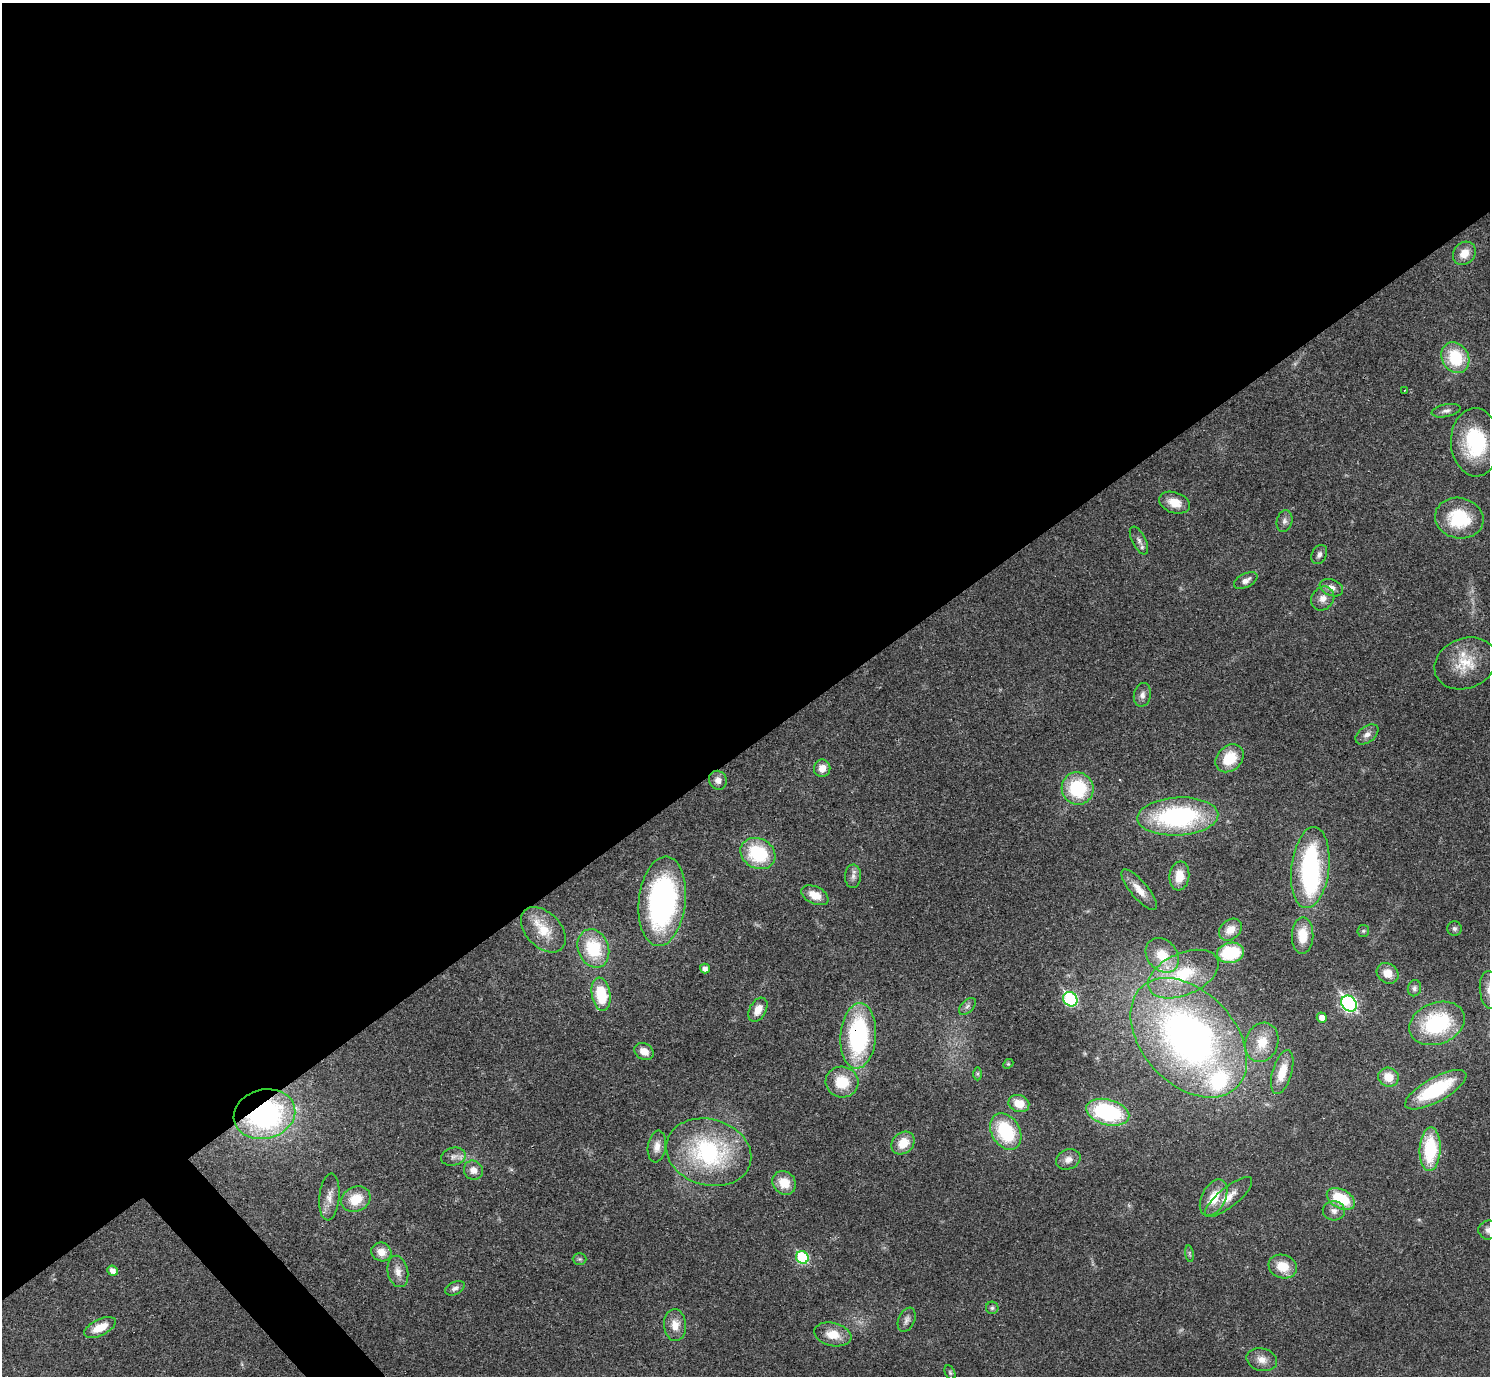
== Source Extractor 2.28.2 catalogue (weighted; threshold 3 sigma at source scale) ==
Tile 2 of 4 x 4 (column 2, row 1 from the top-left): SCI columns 1489-2976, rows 4281-5654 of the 5955 x 5951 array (HDU 1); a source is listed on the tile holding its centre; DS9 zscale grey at full resolution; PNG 1492 x 1378 px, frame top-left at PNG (2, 3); each listed source drawn as its Kron ellipse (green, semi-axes under 4 px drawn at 4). Shown black and unused: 55% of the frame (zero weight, under 3 of 4 exposures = <1% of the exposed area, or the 3 px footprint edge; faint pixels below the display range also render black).
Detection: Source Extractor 2.28.2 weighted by HDU 2 'WHT'; one run over the whole footprint, this tile lists its part. Background 0.0352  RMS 0.0026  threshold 0.0118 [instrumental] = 3 sigma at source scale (4.5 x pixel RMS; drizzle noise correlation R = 1.50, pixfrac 1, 0.05/0.05 arcsec/px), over >= 5 px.
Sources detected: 95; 1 inside a brighter object's white glare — neither listed nor drawn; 2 inside a brighter listed object's ellipse — not listed separately; the other 92 listed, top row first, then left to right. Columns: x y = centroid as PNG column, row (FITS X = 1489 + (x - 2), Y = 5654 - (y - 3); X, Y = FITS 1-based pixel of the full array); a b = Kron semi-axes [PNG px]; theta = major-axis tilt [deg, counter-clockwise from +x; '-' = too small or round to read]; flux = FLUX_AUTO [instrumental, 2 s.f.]
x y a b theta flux
1464 253 12 10 46 3.2
1455 358 16 13 -61 12
1405 390 3 2 - 0.18
1446 411 14 6 11 1.1
1475 442 34 24 -88 19
1175 503 16 10 -19 3.8
1459 518 24 20 -12 14
1284 521 11 7 77 1
1139 541 15 6 -62 1.2
1319 554 10 7 63 0.97
1246 580 13 6 27 1.4
1331 588 12 8 -22 1.6
1323 599 13 11 48 2.2
1465 663 32 25 22 8.3
1142 695 12 8 77 1.3
1367 734 13 8 37 1.4
1230 758 15 12 45 7.5
822 768 9 8 - 2.6
718 780 10 8 -61 1.5
1078 788 16 16 - 15
1178 816 40 19 3 40
758 854 18 15 -29 15
1310 868 41 19 83 36
853 876 11 8 87 1.2
1179 876 14 10 83 4.3
1139 890 25 8 -49 3.4
815 895 14 8 -25 3.7
662 901 45 23 84 57
1454 928 7 7 - 0.68
543 930 26 17 -46 6.6
1230 930 13 9 41 2.7
1363 931 6 5 - 0.43
1303 936 18 10 88 5.2
593 948 20 15 -69 12
1230 953 13 10 8 13
1162 955 19 15 -49 6.5
705 968 5 5 - 1.2
1388 973 11 9 -35 2.9
1183 974 37 21 24 14
1414 988 8 6 75 0.7
1489 990 19 9 -85 2.9
601 994 17 9 -80 9.7
1070 999 8 6 -49 30
1349 1004 9 7 -50 56
967 1006 10 6 45 0.86
758 1010 13 8 61 2.8
1322 1017 5 5 - 1.7
1437 1023 29 20 21 21
858 1036 33 18 86 36
1189 1038 69 46 -47 130
1262 1042 20 16 71 6
644 1052 10 8 -31 2.6
1008 1064 5 4 - 0.33
1282 1072 23 9 74 5.3
978 1074 6 4 -89 0.42
1388 1077 10 9 - 3.9
842 1082 16 15 - 7.5
1436 1090 34 12 29 17
1019 1104 10 8 -19 4
1108 1112 22 12 -14 26
264 1114 31 24 14 51
1006 1132 19 14 -60 16
903 1143 13 10 42 4.7
657 1146 16 9 81 2.3
1430 1149 22 10 87 16
709 1152 43 33 -16 34
453 1157 12 9 14 1.4
1068 1159 12 10 22 1.8
473 1170 10 9 - 1.9
784 1183 12 11 - 4.8
329 1197 23 10 84 2.8
1228 1197 29 9 39 3.9
1214 1198 19 12 62 5.6
356 1199 15 12 27 6.1
1341 1199 15 9 -29 11
1334 1211 11 9 -4 1.5
1488 1230 10 9 - 1.3
381 1252 10 9 - 2.7
1189 1254 8 4 -82 0.41
802 1257 7 6 - 19
580 1259 7 5 -1 0.53
1283 1266 14 11 -18 4.9
112 1271 5 5 - 1.6
398 1271 16 10 -78 2.2
455 1288 10 6 27 0.96
992 1308 6 6 - 0.56
907 1320 13 8 67 1.2
675 1325 16 11 -86 3.1
100 1327 17 8 26 4.7
833 1334 19 11 -13 4.6
1262 1360 15 11 -15 2.5
950 1373 7 5 -64 0.41
Overlapping masked pixels (flux is a lower limit): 3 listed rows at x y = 1178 816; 858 1036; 264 1114
Isophote crosses this tile's border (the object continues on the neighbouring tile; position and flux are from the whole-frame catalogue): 3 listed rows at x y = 1475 442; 1489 990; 1488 1230